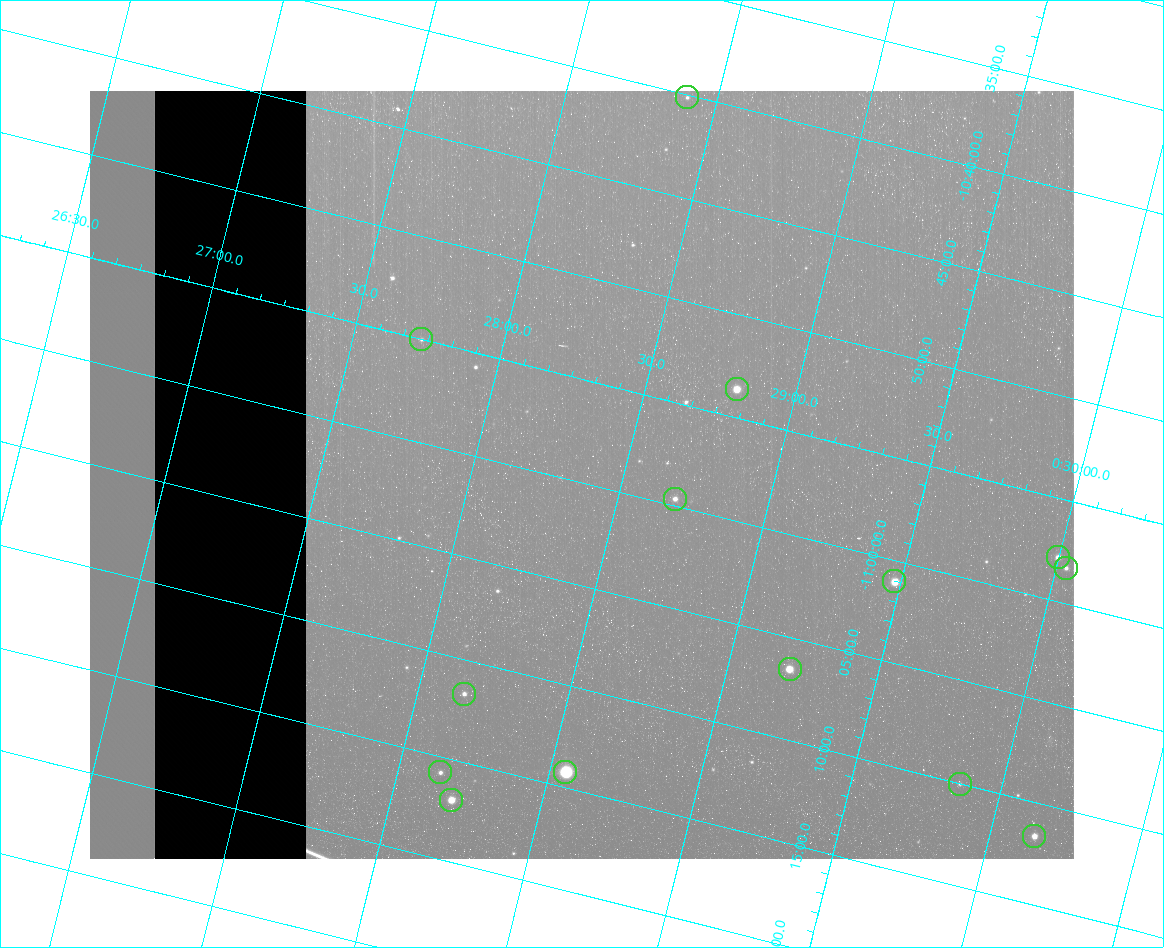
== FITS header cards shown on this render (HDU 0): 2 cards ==
NAXIS1  =                  984 / Size of image - Xaxis
NAXIS2  =                  768 / Size of image - Yaxis

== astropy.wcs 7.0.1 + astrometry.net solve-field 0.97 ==
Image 984 x 768 px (HDU 0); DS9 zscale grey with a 90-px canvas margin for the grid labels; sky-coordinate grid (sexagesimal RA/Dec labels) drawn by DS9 from the SOLVED WCS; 14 Tycho-2 reference stars matched to detected sources circled (green)
Header WCS: none
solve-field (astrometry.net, Tycho-2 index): SOLVED blind (the file carries no WCS)
Solved WCS: RA---TAN-SIP/DEC--TAN-SIP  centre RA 00:28:22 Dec -11:00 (7.09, -10.99 deg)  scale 2.99 arcsec/px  FOV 49.0' x 38.3'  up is -14 deg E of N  parity flipped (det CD > 0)
(file carries no celestial WCS; the grid is the blind solution)
Tycho-2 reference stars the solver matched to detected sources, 14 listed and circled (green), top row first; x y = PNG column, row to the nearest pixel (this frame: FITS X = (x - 90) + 1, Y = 768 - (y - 91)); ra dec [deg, ICRS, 3 dp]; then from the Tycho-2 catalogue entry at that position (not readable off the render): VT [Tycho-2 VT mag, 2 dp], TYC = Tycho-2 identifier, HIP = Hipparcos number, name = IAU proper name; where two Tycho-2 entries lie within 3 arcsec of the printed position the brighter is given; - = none
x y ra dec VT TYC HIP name
687 97 7.100 -10.669 12.28 5265-920-1 - -
421 339 6.932 -10.917 11.98 5265-755-1 - -
737 389 7.201 -10.894 9.38 5265-639-1 - -
675 499 7.173 -10.995 11.18 5265-587-1 - -
1058 557 7.499 -10.964 11.05 5265-40-1 - -
1066 568 7.508 -10.972 11.60 5265-91-1 - -
894 581 7.369 -11.017 9.43 5265-953-1 2311 -
790 669 7.302 -11.109 9.12 5265-446-1 - -
464 694 7.039 -11.195 11.45 5265-592-1 - -
440 772 7.036 -11.263 12.18 5265-564-1 - -
565 772 7.138 -11.237 6.94 5265-967-1 2246 -
960 784 7.465 -11.167 12.47 5265-75-1 - -
451 800 7.050 -11.283 9.92 5265-448-1 - -
1034 836 7.537 -11.194 10.28 5265-51-1 - -